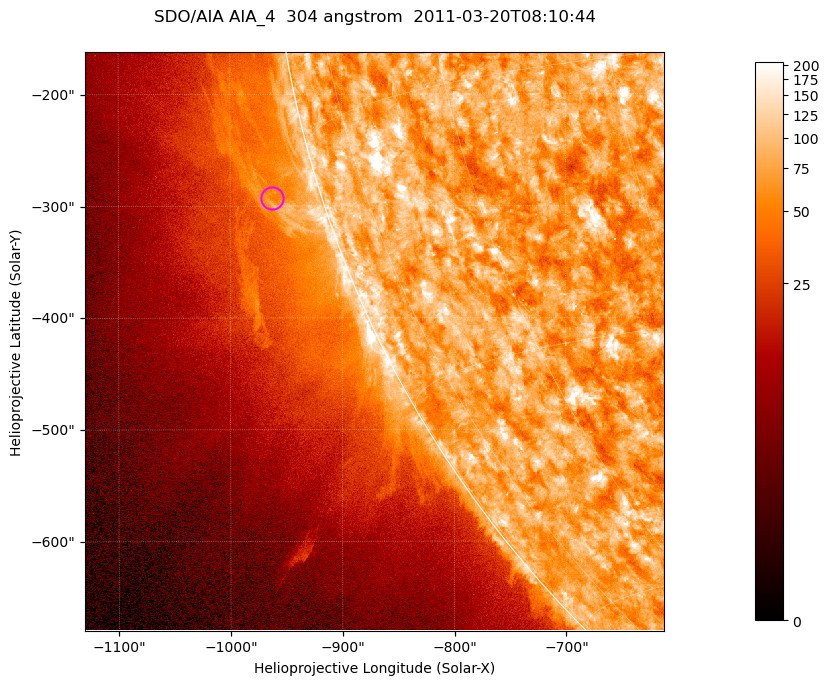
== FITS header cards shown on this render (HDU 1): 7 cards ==
TELESCOP= 'SDO/AIA '           / For AIA: SDO/AIA
INSTRUME= 'AIA_4   '           / For AIA: AIA_ATA1, AIA_ATA2, AIA_ATA3 or AIA_AT
WAVELNTH=                  304 / [angstrom] Wavelength
WAVEUNIT= 'angstrom'           / Wavelength unit: angstrom
DATE-OBS= '2011-03-20T08:10:44.123' / [ISO] Date when observation started; ISO 8
CTYPE1  = 'HPLN-TAN'           / CTYPE1; Typically HPLN
CTYPE2  = 'HPLT-TAN'           / CTYPE2; Typically HPLT

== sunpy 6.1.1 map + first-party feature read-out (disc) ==
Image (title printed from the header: SDO/AIA AIA_4  304 angstrom  2011-03-20T08:10:44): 863 x 863 px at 0.6 arcsec/px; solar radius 964 arcsec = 1605 px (partial field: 4.2% of the solar disc is inside the frame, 46% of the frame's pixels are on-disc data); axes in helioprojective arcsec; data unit not stated in the header (colour bar unlabelled)
Orientation: roll -0.132 deg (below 1 deg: not rotated)
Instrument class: DISC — disc imager (sunpy class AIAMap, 304 A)
Bright regions (active regions / flare kernels): reference = the on-disc median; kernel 7 px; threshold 5 sigma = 122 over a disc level ~75.4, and >= 1.15x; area >= 744 px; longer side >= 10 px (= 6 arcsec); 0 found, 0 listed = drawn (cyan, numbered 1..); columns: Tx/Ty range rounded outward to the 2 arcsec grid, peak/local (2 s.f.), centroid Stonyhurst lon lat
Off-limb structures (1.02-1.3 R_sun): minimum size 372 px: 3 found; the strongest spans PA ~100..110 deg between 1.02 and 1.08 R_sun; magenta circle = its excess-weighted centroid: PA ~105 deg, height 1.04 R_sun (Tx ~-962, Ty ~-292 arcsec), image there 1.5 x the reference